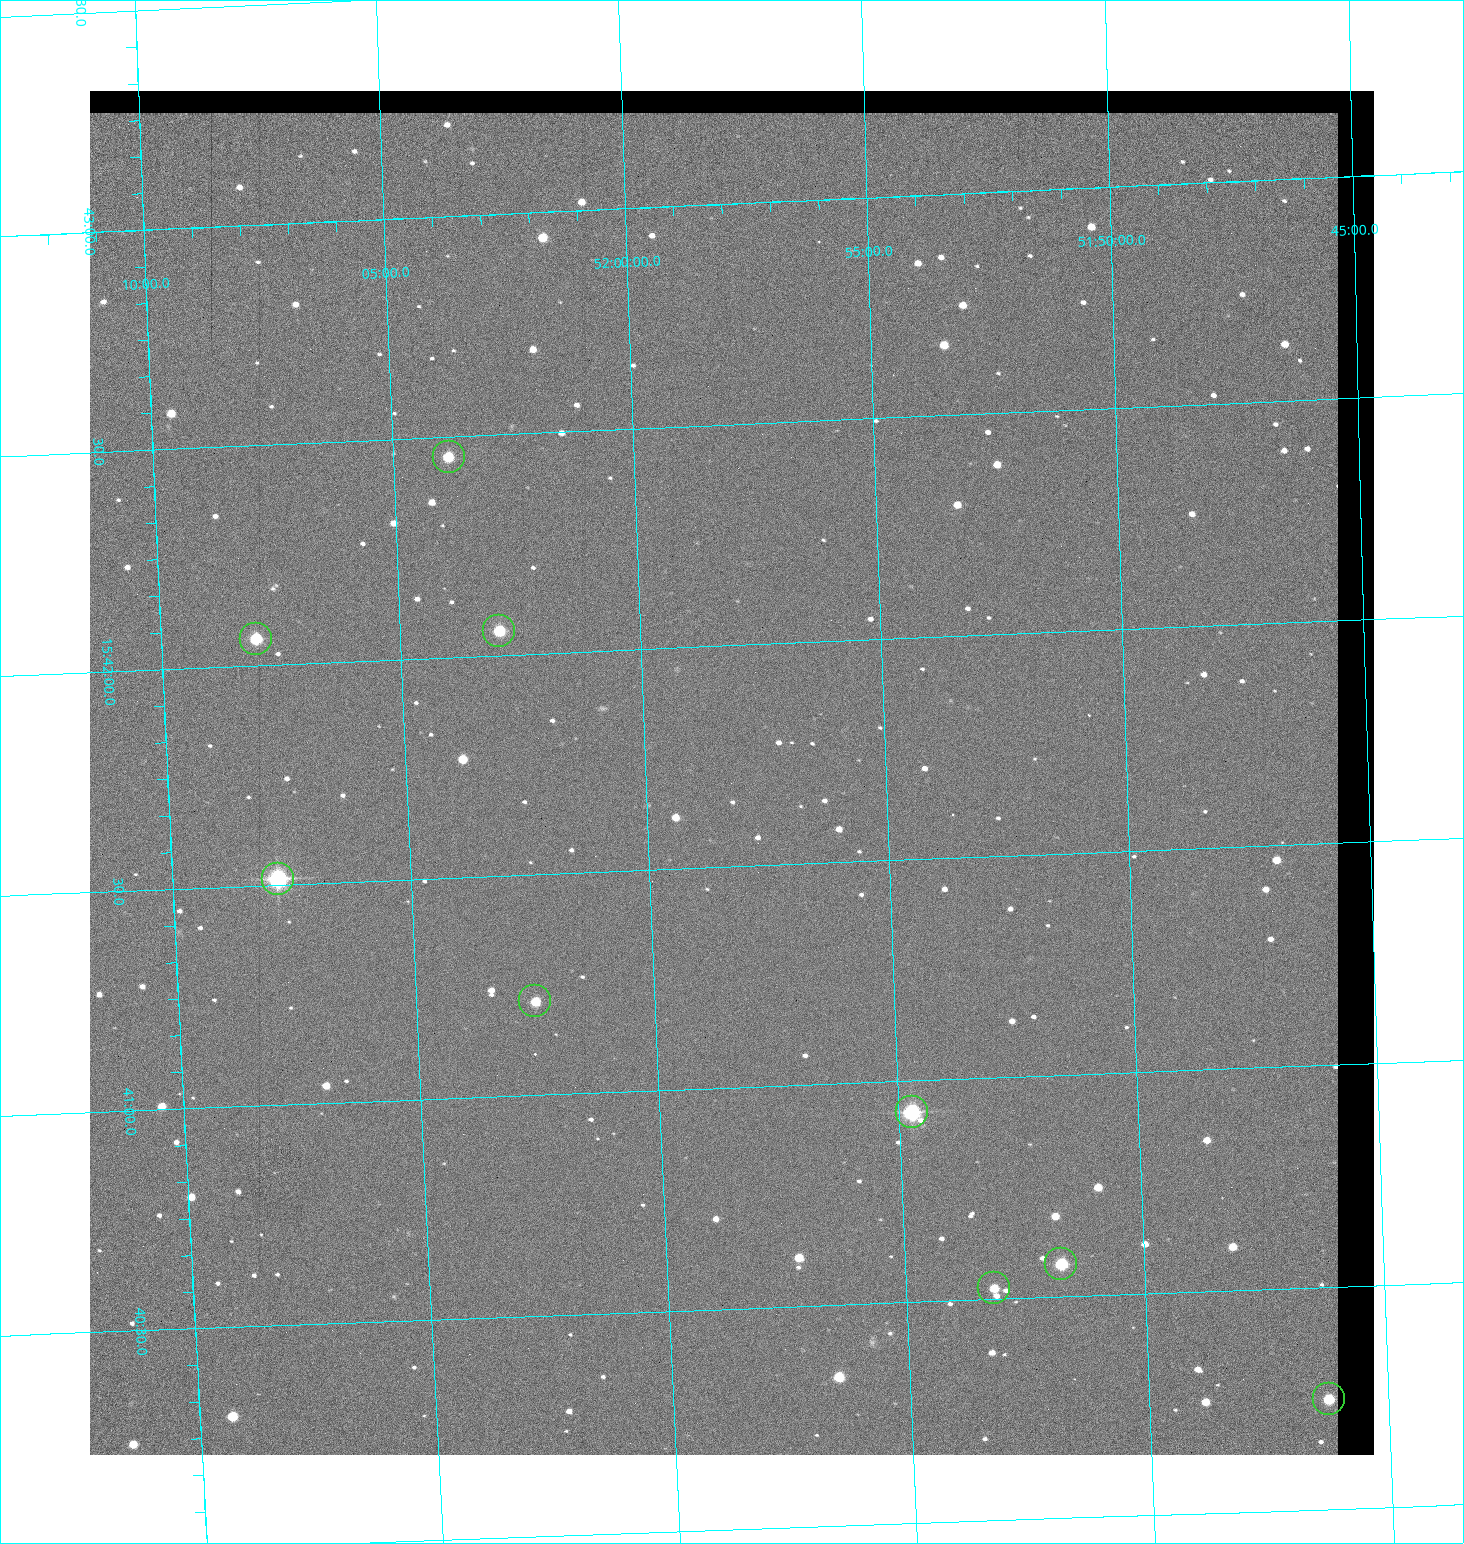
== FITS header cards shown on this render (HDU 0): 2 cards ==
NAXIS1  =                 1284 / length of data axis 1
NAXIS2  =                 1364 / length of data axis 2

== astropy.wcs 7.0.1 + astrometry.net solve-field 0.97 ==
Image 1284 x 1364 px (HDU 0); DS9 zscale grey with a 90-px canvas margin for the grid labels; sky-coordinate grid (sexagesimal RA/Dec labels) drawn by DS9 from the SOLVED WCS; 9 Tycho-2 reference stars matched to detected sources circled (green)
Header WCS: RA---TAN/DEC--TAN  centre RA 15:41:43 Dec +51:58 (235.43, +51.97 deg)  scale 1.26 arcsec/px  FOV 26.9' x 28.5'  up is +92 deg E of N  parity flipped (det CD > 0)
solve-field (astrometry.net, Tycho-2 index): VERIFIED the header's WCS against the Tycho-2 star catalogue (9 matches, 0 conflicts) and refined it, rather than solving blind
Solved WCS: RA---TAN-SIP/DEC--TAN-SIP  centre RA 15:41:43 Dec +51:58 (235.43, +51.97 deg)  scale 1.25 arcsec/px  FOV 26.8' x 28.5'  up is +92 deg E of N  parity flipped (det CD > 0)
The solver's refit moves the header's centre by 0.41 arcsec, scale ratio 0.9964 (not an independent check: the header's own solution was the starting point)
Tycho-2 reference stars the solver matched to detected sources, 9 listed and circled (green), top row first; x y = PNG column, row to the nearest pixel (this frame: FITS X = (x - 90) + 1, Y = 1364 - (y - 91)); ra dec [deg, ICRS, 3 dp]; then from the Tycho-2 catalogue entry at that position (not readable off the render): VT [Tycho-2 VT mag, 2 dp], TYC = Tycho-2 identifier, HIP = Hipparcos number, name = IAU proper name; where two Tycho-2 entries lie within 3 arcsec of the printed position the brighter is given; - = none
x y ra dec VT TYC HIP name
449 457 235.614 +52.064 11.61 3489-1132-1 - -
499 631 235.514 +52.049 11.19 3489-1407-1 - -
256 639 235.515 +52.133 11.12 3489-1380-1 - -
278 879 235.378 +52.130 9.31 3489-1322-1 76850 -
535 1001 235.303 +52.042 11.52 3489-958-1 - -
912 1112 235.232 +51.912 9.59 3489-824-1 - -
1061 1264 235.143 +51.862 10.97 3489-1016-1 - -
994 1288 235.131 +51.886 12.29 3489-908-1 - -
1329 1399 235.062 +51.771 11.53 3489-1453-1 - -